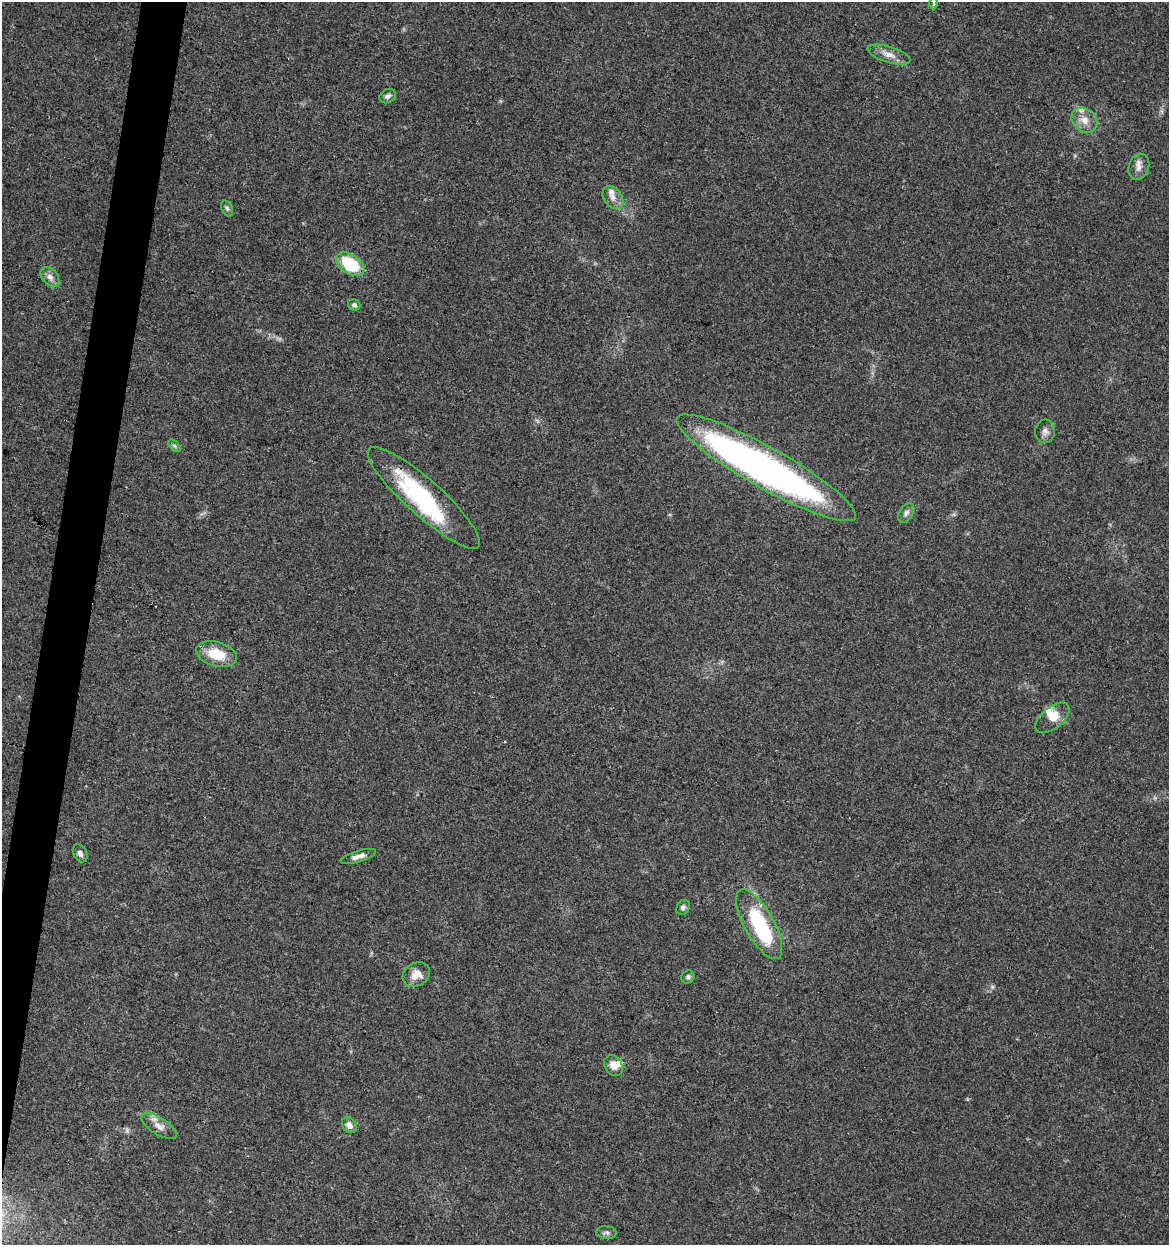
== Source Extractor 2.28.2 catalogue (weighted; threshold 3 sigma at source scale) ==
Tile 7 of 4 x 4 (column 3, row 2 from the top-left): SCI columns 2623-3789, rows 2488-3730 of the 5182 x 4982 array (HDU 1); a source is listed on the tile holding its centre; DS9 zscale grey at full resolution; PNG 1171 x 1247 px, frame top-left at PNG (2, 2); each listed source drawn as its Kron ellipse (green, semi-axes under 4 px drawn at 4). Shown black and unused: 3% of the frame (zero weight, under 3 of 4 exposures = <1% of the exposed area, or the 3 px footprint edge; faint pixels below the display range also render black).
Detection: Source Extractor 2.28.2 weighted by HDU 2 'WHT'; one run over the whole footprint, this tile lists its part. Background 0.0353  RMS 0.0034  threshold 0.0155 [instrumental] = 3 sigma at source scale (4.5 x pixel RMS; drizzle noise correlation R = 1.50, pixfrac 1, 0.0396/0.0396 arcsec/px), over >= 5 px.
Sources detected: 33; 3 inside a brighter object's white glare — neither listed nor drawn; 3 inside a brighter listed object's ellipse — not listed separately; the other 27 listed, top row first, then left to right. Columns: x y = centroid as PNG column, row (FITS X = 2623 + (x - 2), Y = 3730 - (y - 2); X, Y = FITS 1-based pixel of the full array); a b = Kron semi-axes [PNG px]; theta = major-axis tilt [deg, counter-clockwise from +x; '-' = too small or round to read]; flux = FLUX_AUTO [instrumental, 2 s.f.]
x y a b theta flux
934 3 6 4 -89 0.51
889 55 22 8 -16 3.2
388 96 9 6 30 1.1
1084 120 14 11 -40 4.1
1139 167 13 10 68 2.4
613 197 13 9 -54 2.2
227 208 8 5 -63 0.79
350 264 16 9 -34 18
50 277 11 7 -47 1.9
354 305 6 5 - 1.1
1045 431 12 10 83 1.8
174 446 7 4 -45 0.66
766 468 102 20 -29 180
424 498 73 18 -42 37
906 513 10 6 58 1.3
216 654 21 12 -15 9.4
1052 718 20 10 39 4.1
80 853 10 6 -62 1.3
358 856 18 5 17 2.1
683 908 8 6 62 1
759 924 39 15 -61 28
416 975 14 11 31 4
688 977 7 6 - 0.9
613 1065 11 8 -57 2.8
349 1125 8 7 - 2
159 1126 20 8 -33 3.2
606 1233 10 6 -1 1